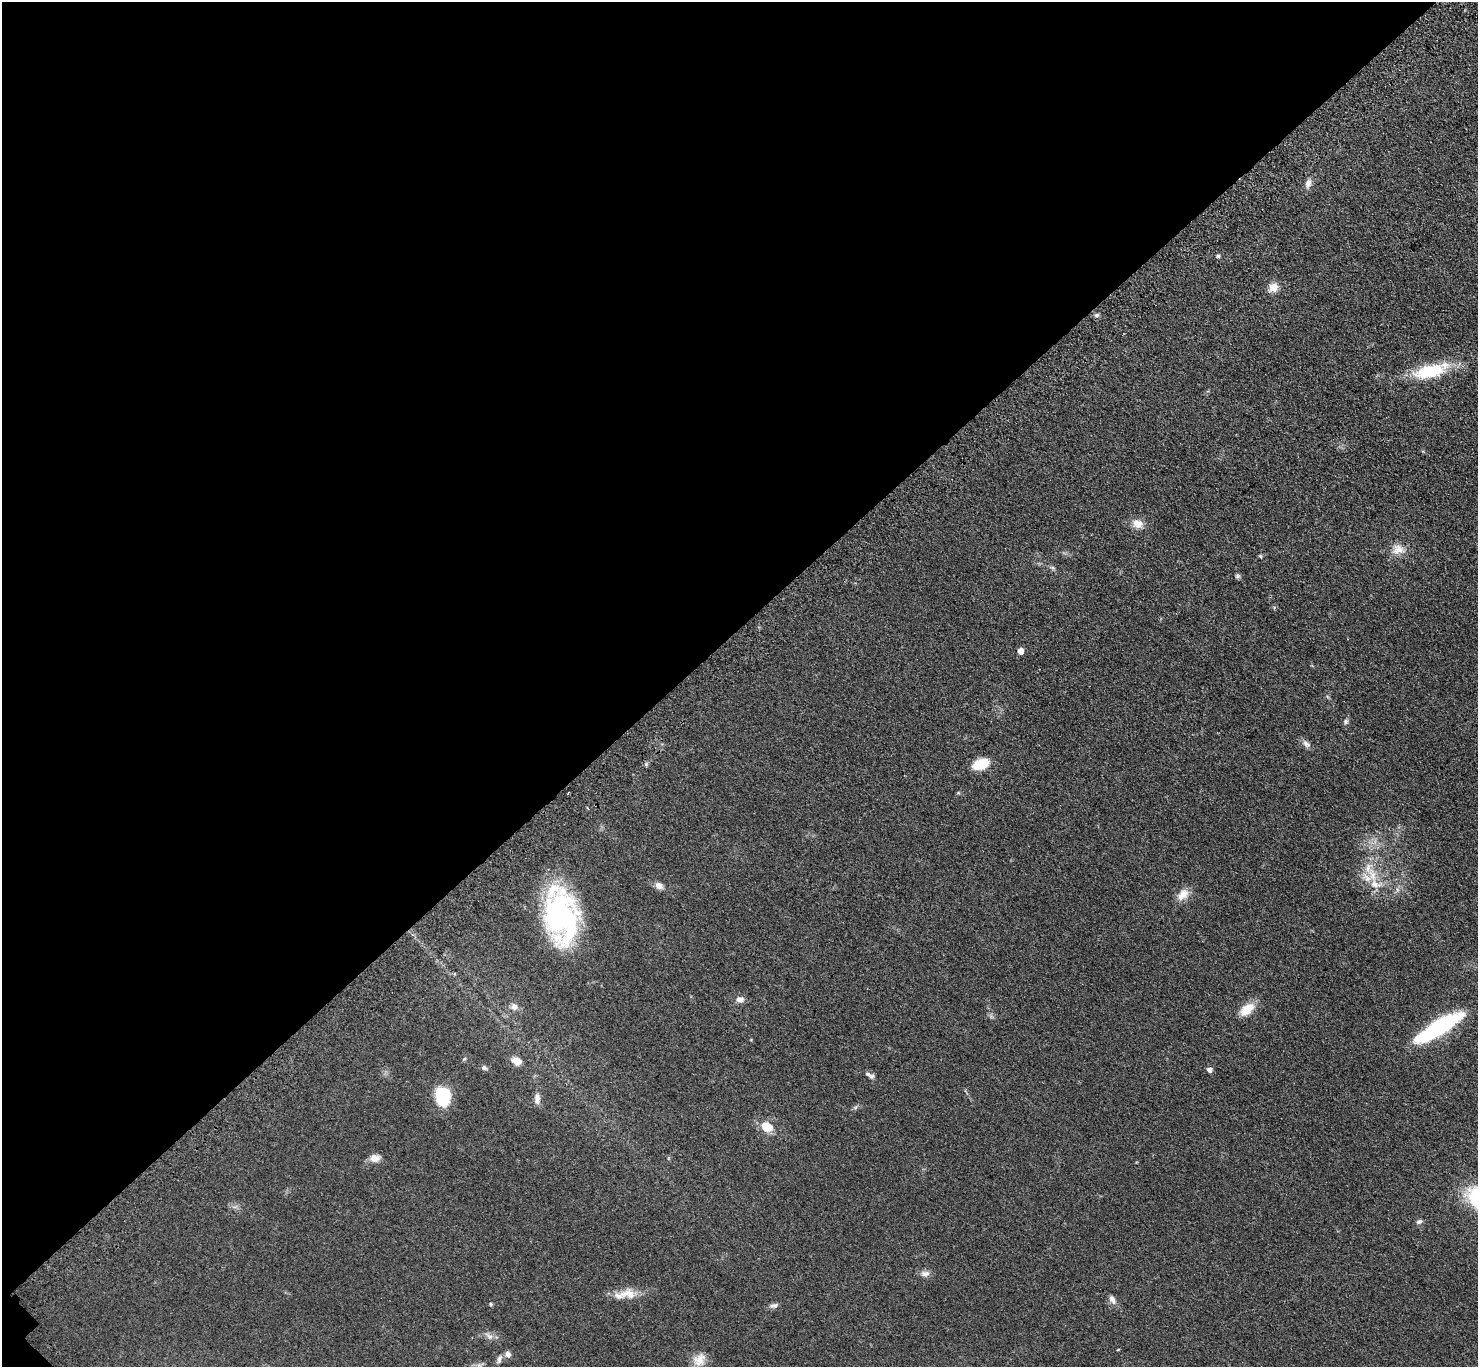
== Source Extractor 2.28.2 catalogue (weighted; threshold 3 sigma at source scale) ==
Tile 5 of 4 x 4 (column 1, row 2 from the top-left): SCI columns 111-1586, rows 2992-4356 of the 6123 x 6123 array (HDU 1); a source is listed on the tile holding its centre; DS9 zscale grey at full resolution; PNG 1480 x 1369 px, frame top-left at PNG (2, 2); no overlay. Shown black and unused: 46% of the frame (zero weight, under 3 of 4 exposures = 8% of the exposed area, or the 3 px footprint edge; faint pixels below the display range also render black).
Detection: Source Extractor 2.28.2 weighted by HDU 2 'WHT'; one run over the whole footprint, this tile lists its part. Background 0.122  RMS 0.0078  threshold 0.0352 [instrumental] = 3 sigma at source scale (4.5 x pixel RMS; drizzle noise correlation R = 1.50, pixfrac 1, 0.05/0.05 arcsec/px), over >= 5 px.
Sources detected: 44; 3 inside a brighter listed object's ellipse — not listed separately; the other 41 listed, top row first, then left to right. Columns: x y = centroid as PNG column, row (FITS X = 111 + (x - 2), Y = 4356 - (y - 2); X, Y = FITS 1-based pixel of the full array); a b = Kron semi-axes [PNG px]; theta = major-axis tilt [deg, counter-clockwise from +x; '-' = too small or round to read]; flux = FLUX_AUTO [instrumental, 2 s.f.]
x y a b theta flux
1308 183 13 8 71 4.2
1218 256 5 5 - 1.6
1273 288 10 9 - 7.9
1096 315 7 5 26 1.6
1429 371 38 16 11 39
1137 524 13 10 -7 7.4
1398 549 18 14 -1 9.1
1260 556 5 4 - 0.86
1237 576 7 5 -1 1.6
1020 651 5 4 - 8.4
1346 721 7 6 - 1.8
1306 744 13 7 -35 3.3
980 764 15 9 19 21
1372 875 25 10 -68 15
659 886 10 8 -32 4.3
1183 894 18 12 43 8.2
561 916 58 32 -82 140
740 999 10 7 3 4.1
514 1007 10 9 - 3.9
1247 1009 16 10 41 15
1438 1027 51 13 32 92
464 1059 6 3 19 0.83
516 1061 12 9 -24 6.6
484 1068 8 6 -44 1.7
1209 1070 5 5 - 3.9
870 1075 14 5 -31 2.8
443 1096 20 15 -83 31
537 1100 11 8 73 3.7
767 1127 13 9 -26 14
375 1158 14 9 5 5.5
1419 1222 8 6 5 2
925 1273 12 8 9 3.7
628 1293 26 13 1 12
1112 1299 12 7 -65 4
490 1304 5 4 - 0.9
774 1305 11 6 5 2.5
489 1336 14 6 -41 3.7
1118 1349 3 2 - 0.73
508 1354 8 8 - 3.3
499 1359 11 5 73 2.5
699 1360 19 15 47 9.5
Unlisted compact peaks at least as high as the median listed source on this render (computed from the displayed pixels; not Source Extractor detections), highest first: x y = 646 764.